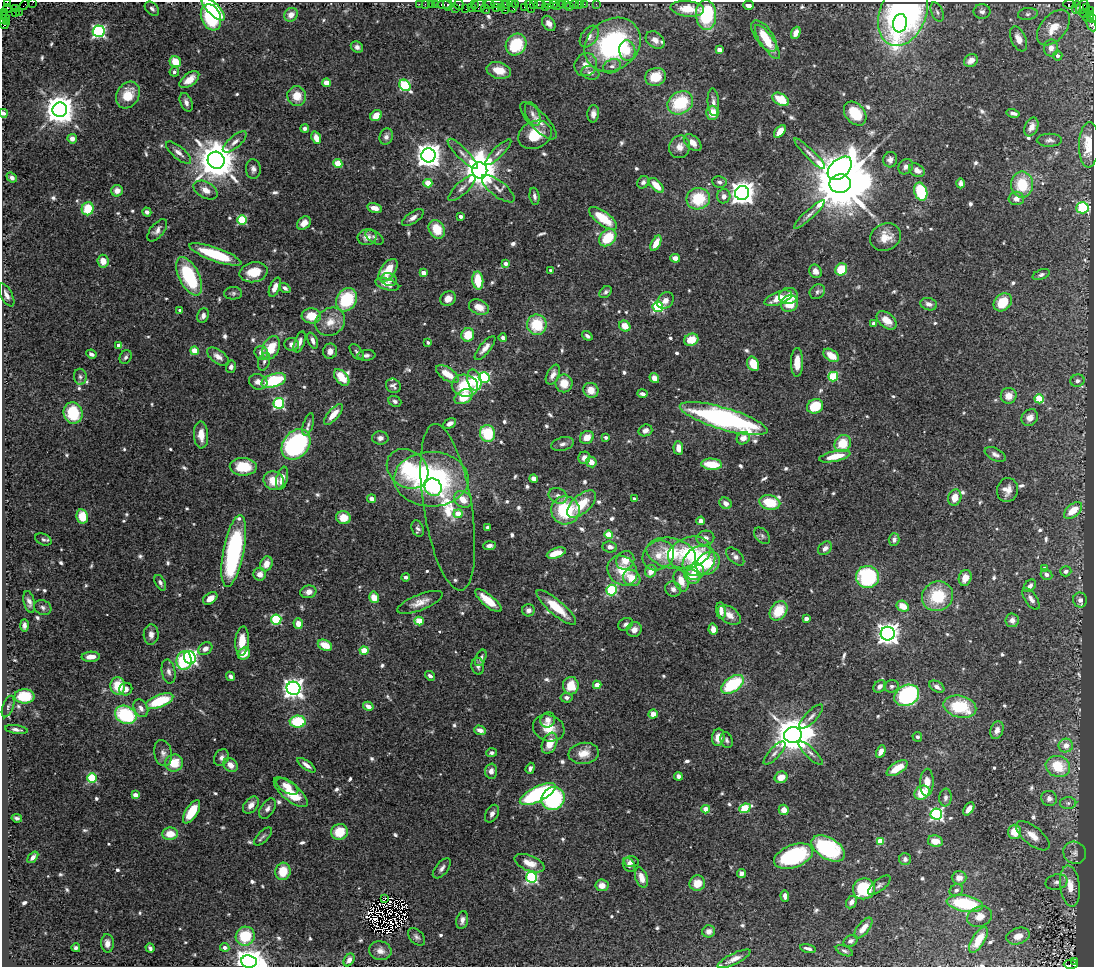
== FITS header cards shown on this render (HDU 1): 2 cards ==
NAXIS1  =                 1092
NAXIS2  =                  965

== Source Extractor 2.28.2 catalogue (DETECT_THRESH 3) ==
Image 1092 x 965 px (HDU 1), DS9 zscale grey, 1 PNG px = 1 image px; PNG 1096 x 969 px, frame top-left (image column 1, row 965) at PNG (2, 2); each listed source drawn as its Kron ellipse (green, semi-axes under 4 px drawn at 4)
Background 0.584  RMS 0.031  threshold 0.0915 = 3 sigma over >= 5 px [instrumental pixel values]
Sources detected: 731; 6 with non-positive FLUX_AUTO (blend fragments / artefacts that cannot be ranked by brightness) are neither listed nor drawn; of the other 725, the 500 brightest by FLUX_AUTO listed and drawn (225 fainter detections omitted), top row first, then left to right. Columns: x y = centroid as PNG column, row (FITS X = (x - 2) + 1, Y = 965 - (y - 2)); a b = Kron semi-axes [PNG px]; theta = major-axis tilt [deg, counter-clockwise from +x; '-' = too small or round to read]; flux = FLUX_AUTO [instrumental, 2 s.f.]
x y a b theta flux
33 2 2 2 - 14
7 3 3 2 - 31
419 4 2 2 - 28
425 4 2 2 - 23
431 4 2 2 - 20
436 4 3 2 - 36
444 4 7 3 0 96
489 4 6 3 9 39
498 4 6 2 2 140
507 4 4 2 - 35
516 4 4 3 - 63
533 4 3 2 - 38
540 4 6 3 0 82
548 4 6 4 -29 53
554 4 4 2 - 22
559 4 7 3 31 73
562 4 3 2 - 13
566 4 2 2 - 11
574 4 3 3 - 75
579 4 2 2 - 7.7
584 4 2 2 - 15
596 4 2 2 - 11
1070 4 7 3 -8 54
24 5 5 2 - 35
448 5 6 3 -82 69
459 5 5 5 - 65
474 5 4 2 - 41
748 5 5 4 - 14
479 6 7 6 - 190
512 6 7 3 -75 120
569 6 4 3 - 10
501 7 3 3 - 83
505 7 6 3 -90 65
524 7 2 2 - 29
530 7 6 4 -68 67
545 7 3 3 - 37
1076 7 7 3 77 34
1082 7 8 5 56 180
1087 7 3 2 - 51
7 8 4 3 - 100
471 8 3 2 - 27
496 8 2 2 - 27
15 9 3 2 - 60
152 9 8 5 -43 6.4
213 9 15 6 -44 150
456 9 3 3 - 37
466 9 2 2 - 49
486 9 5 2 - 34
687 9 17 7 -6 50
982 11 8 7 - 7.6
1091 11 4 3 - 29
19 12 3 2 - 14
937 12 10 6 -65 6.9
5 13 4 3 - 8.9
15 13 3 2 - 24
903 13 34 23 69 660
1084 13 4 3 - 33
1028 14 10 6 8 6.2
291 15 7 6 - 19
706 15 15 10 -86 160
1089 16 6 3 56 340
5 17 5 2 - 51
211 17 13 9 -69 140
1092 19 4 3 - 66
3 20 4 3 - 30
6 21 4 2 - 13
549 23 8 6 -55 14
900 23 9 7 81 74
4 24 5 3 - 87
1091 24 7 4 -64 94
1053 28 21 12 50 43
99 31 6 6 - 410
796 33 6 4 68 19
764 36 18 8 -54 45
589 37 12 8 54 15
1018 39 13 7 -66 18
655 40 10 7 -38 16
768 42 20 6 -56 37
516 44 11 10 - 110
613 45 30 25 39 360
357 47 6 5 - 8.5
1051 48 8 7 - 14
719 50 4 4 - 25
627 51 10 8 -85 26
1057 56 5 5 - 7.9
971 61 7 6 - 16
175 62 6 5 - 43
586 65 12 10 55 22
612 66 9 6 24 8.8
499 70 12 8 -14 33
174 72 4 4 - 5.7
590 73 9 6 -17 10
655 77 10 9 - 49
189 80 11 6 37 26
326 83 4 4 - 42
405 85 6 5 - 190
128 95 14 11 60 49
297 96 10 9 - 36
781 99 9 5 -32 55
186 102 10 5 -68 9.2
713 102 14 5 -87 11
680 103 13 11 30 110
60 110 7 7 - 3900
3 113 4 4 - 11
712 113 7 6 - 34
1013 113 6 3 -14 6.9
533 114 12 7 -70 10
593 114 9 6 87 12
855 114 13 9 -50 58
376 115 6 5 - 27
538 121 24 8 -45 23
1031 127 10 6 66 15
305 128 4 4 - 6.8
780 131 7 4 51 30
535 135 17 13 25 56
386 137 8 6 73 9.1
316 138 6 4 -71 20
72 139 5 5 - 12
1049 140 12 6 0 8.2
235 142 15 6 40 12
693 143 10 6 -43 20
1089 145 23 10 88 69
680 147 11 10 - 20
498 152 17 5 45 9.1
179 153 15 6 -40 13
463 154 20 5 -45 14
810 154 21 4 -45 11
428 155 7 7 - 2300
216 160 9 8 - 7800
890 160 8 7 - 10
338 164 4 4 - 71
906 167 8 6 54 8.2
840 168 14 9 42 1800
253 169 10 7 -87 9.4
480 170 8 7 - 5500
917 170 8 6 -32 15
12 178 5 4 - 8.5
643 182 6 5 - 6.1
719 182 7 6 - 6.3
428 183 4 4 - 50
960 183 5 4 - 8.8
840 184 11 9 9 22000
1022 184 13 11 -89 79
656 185 9 5 -45 34
462 188 18 6 44 12
498 189 20 7 -38 15
206 190 13 8 -30 20
117 191 6 6 - 17
921 192 9 6 -73 120
742 193 7 7 - 2100
535 196 9 5 -81 7.3
724 196 7 6 - 12
1016 198 7 6 - 14
698 199 12 10 10 88
375 208 7 4 -15 16
1082 208 6 5 - 200
88 209 6 6 - 63
147 212 5 4 - 7.3
809 214 20 4 42 12
461 216 4 3 - 9.9
413 218 12 5 34 11
603 218 16 7 -36 66
242 220 5 5 - 140
304 223 8 6 43 20
437 229 10 7 -61 52
157 230 13 6 51 11
367 237 9 8 - 15
374 237 10 6 -33 6.4
885 237 15 13 27 36
608 238 10 7 44 73
656 243 8 4 63 28
215 254 27 6 -19 130
675 258 5 4 - 15
103 261 6 5 - 24
506 264 4 4 - 12
841 269 6 5 - 60
388 270 13 7 55 41
551 270 3 3 - 5.9
815 271 7 6 - 13
254 272 14 10 12 48
423 273 4 4 - 19
1041 274 9 5 21 6.4
189 276 21 10 -64 160
389 280 8 6 -22 11
478 280 9 5 -84 61
387 284 12 5 -16 14
275 287 10 5 68 15
285 288 6 4 -38 6.8
606 292 7 5 44 6.2
817 292 8 7 - 6.7
233 293 9 6 0 5.6
7 295 12 6 -62 12
788 296 9 8 - 18
778 298 14 6 20 38
448 299 8 7 - 18
347 300 12 9 59 120
665 301 9 7 47 14
1003 302 10 8 43 59
790 304 9 8 - 48
929 304 8 6 -16 10
479 307 10 7 -21 27
658 307 5 5 - 230
180 310 4 3 - 7.1
203 316 7 5 67 9.8
311 316 10 7 -4 45
886 320 11 7 -40 29
330 322 15 13 35 32
874 323 3 3 - 11
537 325 10 10 - 84
625 326 6 5 - 27
468 335 7 6 - 44
587 336 5 4 - 7.4
503 338 4 3 - 6
313 340 8 4 -67 9.1
691 340 7 6 - 44
300 342 11 5 71 12
428 342 3 3 - 5.6
292 344 7 6 - 12
119 346 4 4 - 18
271 348 12 8 65 54
485 348 15 5 51 16
195 351 4 4 - 58
330 351 7 7 - 12
357 352 9 5 -54 5.9
261 353 7 6 - 14
91 354 5 4 - 7.1
366 355 9 5 5 7.3
831 355 9 5 -34 32
126 357 7 5 62 6.3
218 357 12 6 -35 15
264 362 9 5 72 6
797 362 14 6 89 26
753 364 7 5 -63 41
231 367 6 5 - 5.9
447 374 13 6 -34 39
553 375 10 6 64 16
80 377 8 6 -83 6.2
342 377 9 6 -48 47
833 377 5 4 - 110
484 378 5 5 - 240
654 378 5 4 - 13
274 380 13 6 17 120
474 380 11 7 -75 64
1077 381 7 6 - 7.1
258 382 9 7 -17 15
564 383 9 8 - 34
393 386 8 6 -33 7.4
465 386 13 11 -9 85
591 390 8 7 - 26
642 394 5 3 - 7.6
1009 396 8 7 - 23
464 397 10 6 31 57
1039 399 4 4 - 91
395 401 6 5 - 5.9
279 403 5 5 - 230
815 406 8 7 - 80
73 413 11 9 -76 92
333 414 13 5 49 27
1030 418 9 7 45 17
724 419 45 11 -16 540
308 424 11 5 73 7.3
449 424 7 4 28 9
645 430 7 6 - 9.9
488 434 8 7 - 92
201 435 13 7 -86 28
587 437 7 6 - 24
606 437 4 4 - 7
380 438 8 6 -2 9
743 438 7 6 - 17
843 443 9 8 - 54
296 444 17 13 52 340
563 444 11 6 15 8.8
678 448 7 5 -85 18
995 454 11 6 -27 9.3
835 456 16 5 12 45
584 458 6 6 - 12
591 462 5 5 - 22
712 464 10 5 -4 56
243 467 13 9 -2 71
407 469 22 18 -38 140
282 478 12 5 76 19
431 479 37 27 -2 430
534 479 4 4 - 13
274 481 10 9 - 40
433 487 9 8 - 65
1007 490 12 10 73 20
558 496 9 7 -26 13
955 498 8 6 72 28
372 499 4 4 - 12
634 499 3 3 - 6.4
463 500 9 7 -35 29
770 502 10 7 -12 63
726 503 6 5 - 12
582 504 18 9 42 53
448 507 84 24 -81 150
565 510 14 14 - 130
1073 511 11 6 40 40
458 514 4 4 - 36
82 516 7 5 -78 48
343 518 7 6 - 33
701 521 4 4 - 8.5
488 527 3 3 - 7.1
418 529 8 6 -68 7.2
609 534 4 4 - 55
762 536 9 6 -47 5.9
705 538 9 7 11 12
43 539 9 5 -24 5.8
894 540 6 5 - 8.6
489 546 6 4 3 9.7
610 547 7 5 -6 11
825 548 8 5 40 9.4
234 551 36 10 79 320
556 553 10 5 19 45
671 553 25 15 -12 100
689 553 22 15 20 100
658 555 16 14 36 37
735 556 11 6 -44 9.7
625 560 9 8 - 29
699 561 17 14 35 150
708 563 13 10 41 46
266 564 8 6 65 21
1044 569 4 4 - 14
622 571 16 13 -45 53
651 571 6 5 - 24
1066 571 5 5 - 7.7
695 572 9 8 - 35
260 574 6 6 - 17
1046 574 6 5 - 8
405 577 4 4 - 5.7
692 577 8 6 -38 29
867 577 11 11 - 190
632 578 9 7 -32 34
965 578 8 6 73 23
681 581 11 6 -68 30
160 583 8 5 -63 6.1
1030 586 7 5 49 8
673 589 8 7 - 10
612 590 5 5 - 190
308 592 8 6 12 12
937 596 16 14 28 99
374 597 6 4 -77 27
210 598 8 5 35 24
1031 599 12 6 -55 11
1080 600 7 7 - 12
488 601 16 6 -39 45
29 602 11 5 -77 9.8
420 602 24 8 21 24
903 606 6 5 - 30
556 607 25 7 -40 58
43 608 9 7 -28 6.8
528 610 6 6 - 8.6
721 611 8 5 -82 14
779 611 10 8 55 59
729 615 13 8 -35 19
806 618 4 3 - 13
276 620 5 5 - 180
1012 620 7 6 - 13
419 621 4 4 - 79
298 624 5 4 - 20
625 624 8 5 30 7.2
24 625 6 4 -89 7.4
713 629 5 4 - 14
634 630 8 7 - 13
888 634 7 7 - 1600
151 635 10 7 88 12
242 641 15 6 85 36
325 645 7 5 -23 37
205 649 7 6 - 12
364 650 4 4 - 58
244 654 6 5 - 31
91 657 9 5 3 18
190 658 7 5 -67 520
481 658 8 5 64 8
184 660 9 7 84 140
478 666 8 6 -81 7.1
169 672 12 7 -79 10
231 676 5 4 - 7.2
430 676 5 4 - 6.5
733 684 13 7 34 130
597 685 4 4 - 30
118 686 9 7 -85 56
571 686 8 8 - 41
880 686 7 5 46 11
892 686 7 6 - 5.9
937 687 8 5 -29 8.7
293 688 7 6 - 1300
126 689 6 6 - 15
907 695 13 10 28 290
24 696 10 7 -1 72
567 698 6 5 - 6.9
160 701 14 6 21 99
8 706 11 5 69 5.5
368 706 5 4 - 11
960 707 17 10 -14 110
141 708 9 6 -61 11
653 714 5 4 - 20
126 715 11 8 -26 160
811 717 16 5 45 11
548 720 8 7 - 13
298 722 8 6 1 100
549 728 16 13 -22 36
16 730 11 4 -8 8.2
480 730 6 4 -18 15
997 730 9 6 70 14
793 735 9 8 - 6500
718 737 9 6 83 21
917 737 5 4 - 5.8
727 740 8 6 -70 5.6
550 743 11 7 67 32
1066 746 7 7 - 18
881 752 6 4 63 15
163 753 13 9 -78 13
492 753 5 4 - 6.1
584 753 15 10 8 27
774 753 15 5 48 9.1
810 753 16 5 -44 9.6
221 758 9 7 54 8.5
174 763 9 8 - 47
230 765 8 6 -43 19
307 765 11 4 -36 11
1058 766 12 10 -20 73
530 768 6 4 70 6.2
897 768 12 5 33 41
491 771 7 6 - 12
678 776 4 4 - 8.6
781 777 6 5 - 23
92 778 5 4 - 140
927 783 14 7 88 28
287 786 12 6 -32 26
291 792 21 8 -40 68
922 793 8 6 39 55
538 794 20 7 27 290
135 795 4 4 - 24
945 797 9 6 82 8.8
1049 798 8 7 - 11
553 799 12 11 - 230
1068 803 8 6 0 5.9
251 805 10 6 50 16
745 808 6 4 21 100
268 809 11 6 57 8.8
706 809 4 4 - 34
969 809 7 4 56 19
784 810 5 5 - 20
192 812 13 6 58 59
492 814 9 6 61 10
936 814 6 5 - 400
17 818 5 3 - 6.1
339 832 8 8 - 48
1014 832 7 6 - 38
170 834 8 6 2 36
263 836 11 5 44 6.2
1033 836 20 9 -39 26
880 841 4 4 - 63
935 841 7 5 -10 26
828 848 18 10 -31 210
1075 853 12 10 -36 13
794 856 20 11 20 190
33 857 7 4 50 8.1
905 859 6 6 - 7
631 862 7 5 -4 8
530 863 16 7 -21 23
629 865 7 5 -59 9.3
442 868 12 6 51 9.1
283 871 9 7 76 47
741 873 4 4 - 8.6
531 877 5 5 - 310
641 877 10 6 -72 24
959 878 7 6 - 16
1057 882 11 7 14 11
697 883 8 7 - 32
602 885 6 5 - 19
879 885 14 6 39 7.2
1070 886 20 9 -83 39
864 889 11 10 - 110
956 890 7 5 30 6.7
785 896 6 4 -85 8.2
385 898 3 3 - 6.3
851 902 6 5 - 10
965 903 18 8 -10 140
980 917 13 10 22 18
462 920 9 6 77 10
863 928 12 5 50 22
709 931 6 6 - 11
245 936 10 9 - 80
1018 936 12 8 18 22
417 937 10 6 -46 7.3
978 940 15 6 58 38
851 941 7 5 30 7.1
107 943 9 6 -87 14
225 947 4 4 - 7.2
76 948 4 4 - 6.1
150 948 5 4 - 5.8
808 948 8 3 -12 7.1
380 951 11 9 -11 14
844 951 9 4 -24 5.5
734 959 18 5 26 17
349 960 7 5 59 12
1074 961 3 2 - 62
249 962 8 6 -8 3000
1071 964 7 4 -2 57
At the frame edge (FLAGS 8, measured only in part): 9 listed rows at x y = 33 2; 7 3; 1092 19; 3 20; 4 24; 1091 24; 3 113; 249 962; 1071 964
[225 fainter detections neither listed nor drawn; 6 non-positive-flux detections neither listed nor drawn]